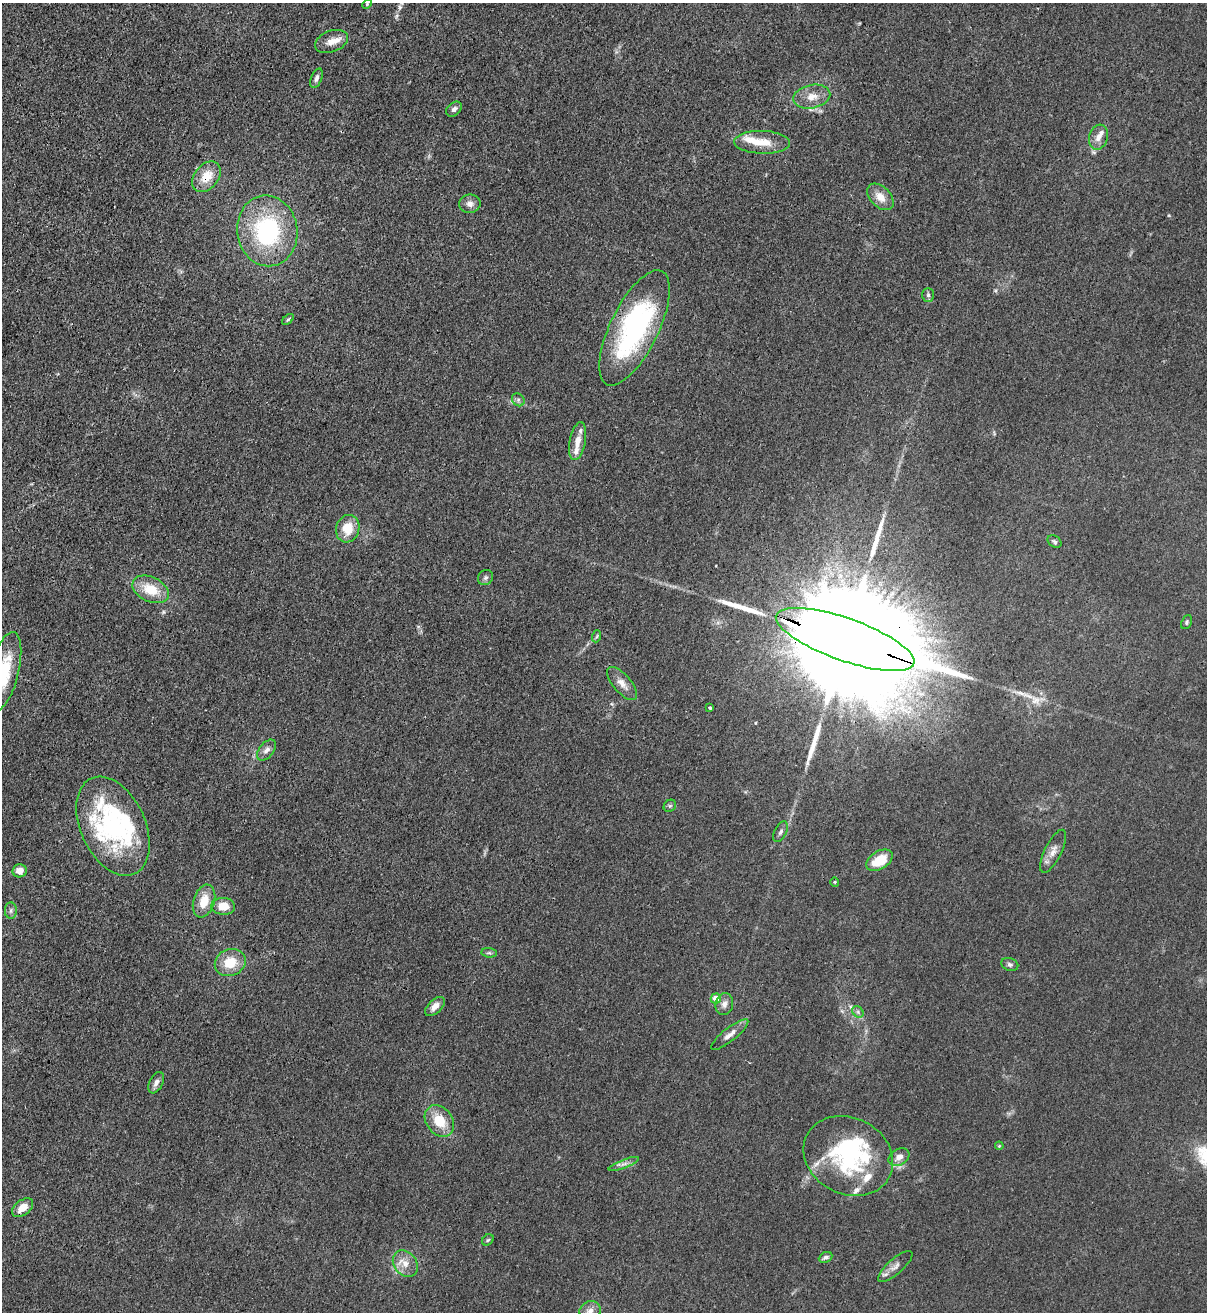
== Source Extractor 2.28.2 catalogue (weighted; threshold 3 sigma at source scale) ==
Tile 11 of 4 x 4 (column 3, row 3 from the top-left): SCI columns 2753-3957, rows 1342-2651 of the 5380 x 5306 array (HDU 1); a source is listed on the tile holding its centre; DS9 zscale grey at full resolution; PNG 1209 x 1314 px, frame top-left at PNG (2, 3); each listed source drawn as its Kron ellipse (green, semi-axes under 4 px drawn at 4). Shown black and unused: <1% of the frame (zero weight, under 3 of 4 exposures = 7% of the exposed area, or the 3 px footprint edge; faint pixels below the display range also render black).
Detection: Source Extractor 2.28.2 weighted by HDU 2 'WHT'; one run over the whole footprint, this tile lists its part. Background 0.0233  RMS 0.0028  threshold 0.0126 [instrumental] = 3 sigma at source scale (4.5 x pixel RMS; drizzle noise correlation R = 1.50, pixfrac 1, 0.05/0.05 arcsec/px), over >= 5 px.
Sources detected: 74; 3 inside a brighter object's white glare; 3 long thin detections or spike segments (spike, bleed or trail) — neither listed nor drawn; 11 inside a brighter listed object's ellipse — not listed separately; the other 57 listed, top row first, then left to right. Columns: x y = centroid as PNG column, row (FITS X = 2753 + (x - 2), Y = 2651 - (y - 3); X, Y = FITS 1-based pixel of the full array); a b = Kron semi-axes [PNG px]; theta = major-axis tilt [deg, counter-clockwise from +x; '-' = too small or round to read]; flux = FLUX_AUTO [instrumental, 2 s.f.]
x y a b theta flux
367 4 5 3 - 0.3
332 41 17 10 22 2.9
316 78 10 5 69 1
812 97 18 11 12 3.8
454 109 9 6 40 1.1
1098 137 13 9 72 2.1
762 142 28 11 -1 5.6
206 177 17 12 51 5.7
880 197 16 10 -45 3.4
470 204 11 9 9 1.6
267 231 35 30 -82 33
928 295 7 5 -89 0.63
288 319 7 4 41 0.44
634 328 63 24 64 55
518 400 7 6 - 0.75
578 441 19 8 79 2.9
348 529 14 11 72 6
1055 542 8 5 -32 0.66
485 578 8 7 - 0.71
151 589 19 12 -24 7.6
1187 622 7 5 66 0.51
597 636 6 3 71 0.37
845 639 73 21 -19 25000
4 671 40 14 76 13
622 683 20 9 -49 2.6
710 708 3 3 - 0.51
267 750 12 7 51 1.5
670 806 7 5 43 0.57
113 826 52 32 -66 42
781 832 11 6 63 0.88
1053 851 23 8 64 2.5
879 860 15 9 32 7.4
20 871 7 6 - 2.6
835 882 4 4 - 0.31
204 901 17 10 72 5
223 906 12 8 -3 4.6
11 911 8 6 88 0.82
489 953 7 5 -7 0.55
230 963 16 13 22 6.5
1010 965 8 6 -21 0.76
716 999 5 5 - 4.1
724 1004 11 8 78 1.6
435 1006 12 6 43 2
858 1012 6 5 - 0.62
730 1035 23 6 39 2.3
156 1083 11 6 64 1.3
439 1121 17 13 -53 6.9
999 1146 4 3 - 0.24
848 1156 46 38 -27 35
899 1157 11 8 30 2
624 1164 16 3 21 1.1
23 1208 12 7 37 3.3
488 1240 6 5 - 0.44
826 1257 7 5 24 0.82
405 1264 14 11 -51 3.2
895 1266 22 7 41 1.9
590 1311 11 9 25 2
Overlapping masked pixels (flux is a lower limit): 3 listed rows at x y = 206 177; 634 328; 845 639
Isophote crosses this tile's border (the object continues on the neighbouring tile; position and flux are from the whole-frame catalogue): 2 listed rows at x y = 4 671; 590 1311